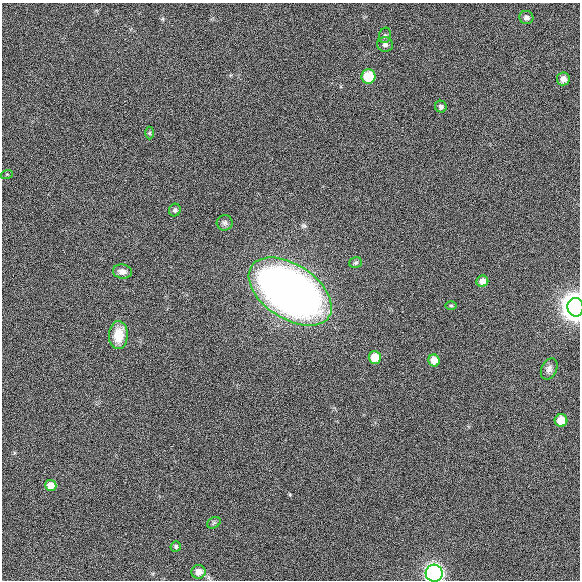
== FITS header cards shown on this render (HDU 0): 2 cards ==
NAXIS1  =                  578
NAXIS2  =                  578

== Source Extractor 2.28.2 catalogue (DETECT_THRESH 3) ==
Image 578 x 578 px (HDU 0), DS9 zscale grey, 1 PNG px = 1 image px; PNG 582 x 582 px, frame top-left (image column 1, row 578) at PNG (2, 3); each listed source drawn as its Kron ellipse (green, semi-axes under 4 px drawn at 4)
Background 0.00333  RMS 0.026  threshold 0.0769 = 3 sigma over >= 5 px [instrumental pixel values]
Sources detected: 26; all 26 listed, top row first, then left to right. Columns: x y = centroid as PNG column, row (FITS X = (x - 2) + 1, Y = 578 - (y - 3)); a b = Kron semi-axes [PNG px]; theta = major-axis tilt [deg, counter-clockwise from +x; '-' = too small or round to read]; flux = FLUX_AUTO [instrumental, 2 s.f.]
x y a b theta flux
526 17 7 6 - 6.4
385 35 8 6 74 3.9
385 44 8 7 - 6.1
368 76 7 7 - 52
563 79 6 6 - 9.7
441 107 6 5 - 3.7
150 133 6 4 89 2.3
7 174 6 4 18 2.3
175 210 6 6 - 3.6
225 223 8 7 - 4.7
356 263 6 5 - 2.8
122 272 9 7 -10 8.6
482 281 6 5 - 12
290 291 46 27 -33 1300
451 305 5 3 - 1.6
575 307 9 8 - 2400
118 335 14 9 88 31
375 357 6 6 - 28
434 360 6 5 - 15
549 369 11 7 65 7.3
561 420 6 6 - 30
51 485 5 5 - 14
214 523 7 5 30 3.5
176 546 5 5 - 2.9
198 572 7 7 - 13
434 573 8 8 - 820
At the frame edge (FLAGS 8, measured only in part): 2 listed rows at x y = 575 307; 434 573